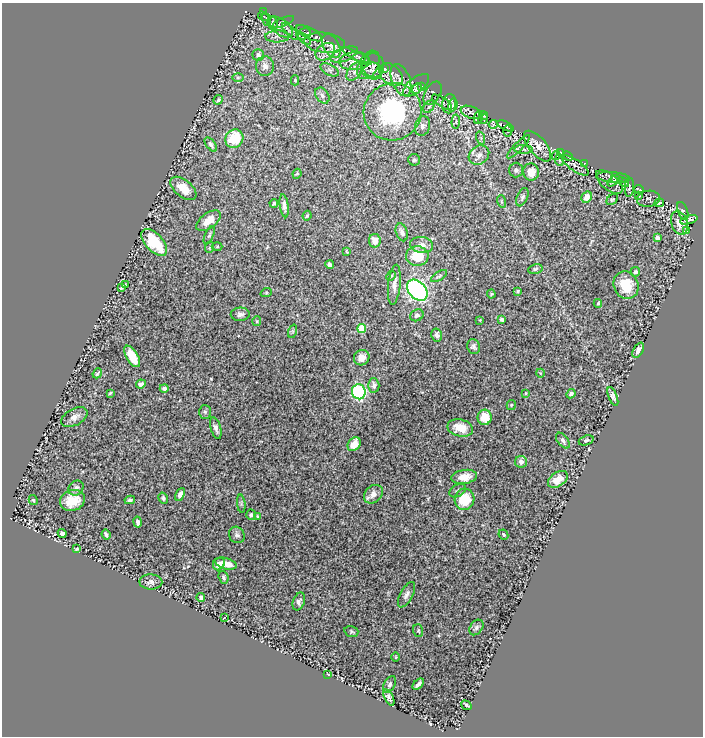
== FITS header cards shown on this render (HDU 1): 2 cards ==
NAXIS1  =                  701
NAXIS2  =                  734

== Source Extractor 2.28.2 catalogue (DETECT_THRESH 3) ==
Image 701 x 734 px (HDU 1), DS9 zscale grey, 1 PNG px = 1 image px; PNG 705 x 738 px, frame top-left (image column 1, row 734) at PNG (2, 3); each listed source drawn as its Kron ellipse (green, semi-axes under 4 px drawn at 4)
Background 0.955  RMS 0.029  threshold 0.087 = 3 sigma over >= 5 px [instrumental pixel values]
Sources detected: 182; all 182 listed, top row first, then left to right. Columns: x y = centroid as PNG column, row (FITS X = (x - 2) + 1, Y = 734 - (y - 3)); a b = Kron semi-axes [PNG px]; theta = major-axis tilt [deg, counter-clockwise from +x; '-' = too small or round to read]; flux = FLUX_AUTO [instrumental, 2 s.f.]
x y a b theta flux
263 12 3 2 - 1.7
263 16 6 3 -34 1.7
266 20 7 2 -70 1.8
283 22 11 4 24 4
272 23 7 5 -83 3.2
281 27 13 7 -40 11
290 31 11 5 -45 6.9
309 33 14 5 -27 5.8
304 34 7 5 19 3.7
277 36 12 6 2 8.6
304 38 8 4 -39 4
325 43 20 10 -7 16
331 46 13 7 -62 10
325 52 11 7 34 12
344 54 15 6 22 11
258 55 6 5 - 6.4
357 56 17 4 -28 8.2
355 61 15 9 4 17
368 65 15 9 60 14
373 65 12 11 - 11
265 66 10 9 - 13
385 69 4 3 - 1.4
330 70 10 5 -27 6.7
372 70 11 8 -25 12
354 72 10 6 54 9.6
391 75 13 9 -43 13
238 78 6 4 1 2.8
295 80 5 4 - 2.6
401 80 16 9 -69 15
416 85 15 7 38 8.9
422 86 4 2 - 2.3
417 89 6 3 47 3.8
433 93 13 7 60 6.1
322 96 9 6 -55 7.6
218 100 5 4 - 3.1
442 102 12 4 -34 4
449 104 9 7 80 5.5
453 105 7 4 74 3.3
429 107 7 4 52 3.1
393 112 29 28 - 250
471 112 11 6 -21 5
484 116 4 3 - 1.6
479 117 7 4 69 3.2
483 119 5 4 - 2.6
456 122 7 3 85 2.3
493 124 4 4 - 2.2
422 126 10 7 73 7.7
506 126 9 3 -28 3.4
508 131 6 4 89 2.2
481 138 7 4 -72 3.5
234 139 9 8 - 67
211 144 8 4 -52 4.2
538 146 18 8 -50 20
518 147 16 3 46 4.7
524 149 9 4 -2 5
561 152 3 2 - 1.7
479 155 11 9 36 13
556 155 5 2 - 1.6
568 156 5 3 - 2.1
414 160 6 6 - 3.6
559 160 6 4 -87 2
584 164 3 2 - 1.1
575 165 16 5 -35 7.2
516 170 7 6 - 5.1
531 172 8 8 - 24
297 174 5 4 - 2.4
613 177 17 5 -5 5.5
617 179 5 4 - 1.9
614 181 7 4 42 2.3
609 182 16 8 -39 11
623 182 6 2 -34 1.8
629 187 9 4 84 3.7
183 188 15 8 -39 27
639 189 5 2 - 1.6
638 195 3 3 - 2.1
522 197 10 5 66 4.9
587 197 6 5 - 17
612 199 6 4 45 2.9
648 199 11 8 7 4
501 201 6 4 -72 2.6
274 203 4 3 - 3.1
659 203 5 3 - 2.5
284 206 11 4 -82 8.3
683 211 9 5 -70 3.8
307 216 5 3 - 2.7
689 220 9 3 17 4.1
209 221 14 7 37 27
679 223 12 8 -71 17
686 230 4 2 - 1.2
402 232 9 5 -72 7.8
209 235 9 4 66 3.8
657 238 4 4 - 17
375 241 7 6 - 16
154 242 16 8 -47 90
422 245 11 8 -5 13
210 247 6 3 71 2.2
217 247 5 3 - 2
347 252 4 2 - 1.6
417 256 11 9 3 59
330 265 4 3 - 3.9
535 269 7 5 12 3.6
635 272 5 4 - 5.2
391 276 5 4 - 2.7
439 276 9 3 32 3.6
126 285 3 2 - 1.6
394 285 20 6 84 15
626 285 14 12 -65 42
121 288 4 3 - 2.7
417 290 12 8 -46 440
517 291 3 3 - 3.1
266 293 6 3 19 2.2
491 294 4 4 - 2.2
598 303 4 3 - 2.7
240 314 9 6 2 7.5
417 315 7 5 27 6.1
480 320 4 3 - 1.6
502 320 4 3 - 4.8
257 321 5 4 - 2.3
362 329 4 4 - 82
293 331 7 4 71 2.5
437 335 6 5 - 6.8
474 347 7 6 - 5.4
638 350 8 4 61 10
132 356 12 6 -60 43
362 358 8 7 - 18
97 373 5 2 - 2.4
540 373 4 3 - 1.3
141 384 5 4 - 5.3
374 385 7 5 -88 11
164 388 4 4 - 6.9
359 392 7 7 - 240
110 393 3 2 - 2
526 393 3 2 - 1.3
571 394 5 4 - 5.3
613 396 10 4 -69 5.9
511 405 5 4 - 2.5
205 412 7 6 - 3.6
74 417 14 8 28 12
485 417 7 7 - 30
216 428 11 5 -73 7.5
460 428 13 8 -13 25
586 440 8 5 20 3.8
563 441 9 5 -51 5.9
354 444 8 5 52 22
521 462 6 6 - 10
464 477 13 7 9 21
558 479 11 7 33 20
76 488 8 6 46 6.8
457 491 9 6 29 5.4
180 494 7 4 62 9.1
373 494 10 8 45 13
163 498 6 4 -58 3.4
464 499 10 10 - 56
33 500 5 3 - 2.3
72 500 12 10 20 32
130 500 5 3 - 4.5
241 504 9 3 -85 3.7
251 515 5 5 - 3.9
258 516 4 3 - 1.8
138 522 5 3 - 5.8
62 533 4 4 - 5.8
503 534 5 4 - 3.6
106 535 5 3 - 4.4
237 535 8 7 - 5.9
77 549 4 3 - 2.6
219 564 6 5 - 11
226 564 11 5 -16 23
223 577 6 5 - 3.9
151 582 11 7 -1 7.6
406 595 14 6 62 8.8
201 598 4 4 - 6
299 601 9 5 72 6.7
224 617 3 2 - 1.2
476 627 8 6 52 5.6
418 631 6 5 - 2.9
351 632 7 5 -16 3.4
396 657 5 3 - 1.4
328 674 3 2 - 1.2
390 684 9 5 64 5.1
418 684 7 3 43 7.3
389 697 9 4 -64 6
466 705 5 3 - 4.3